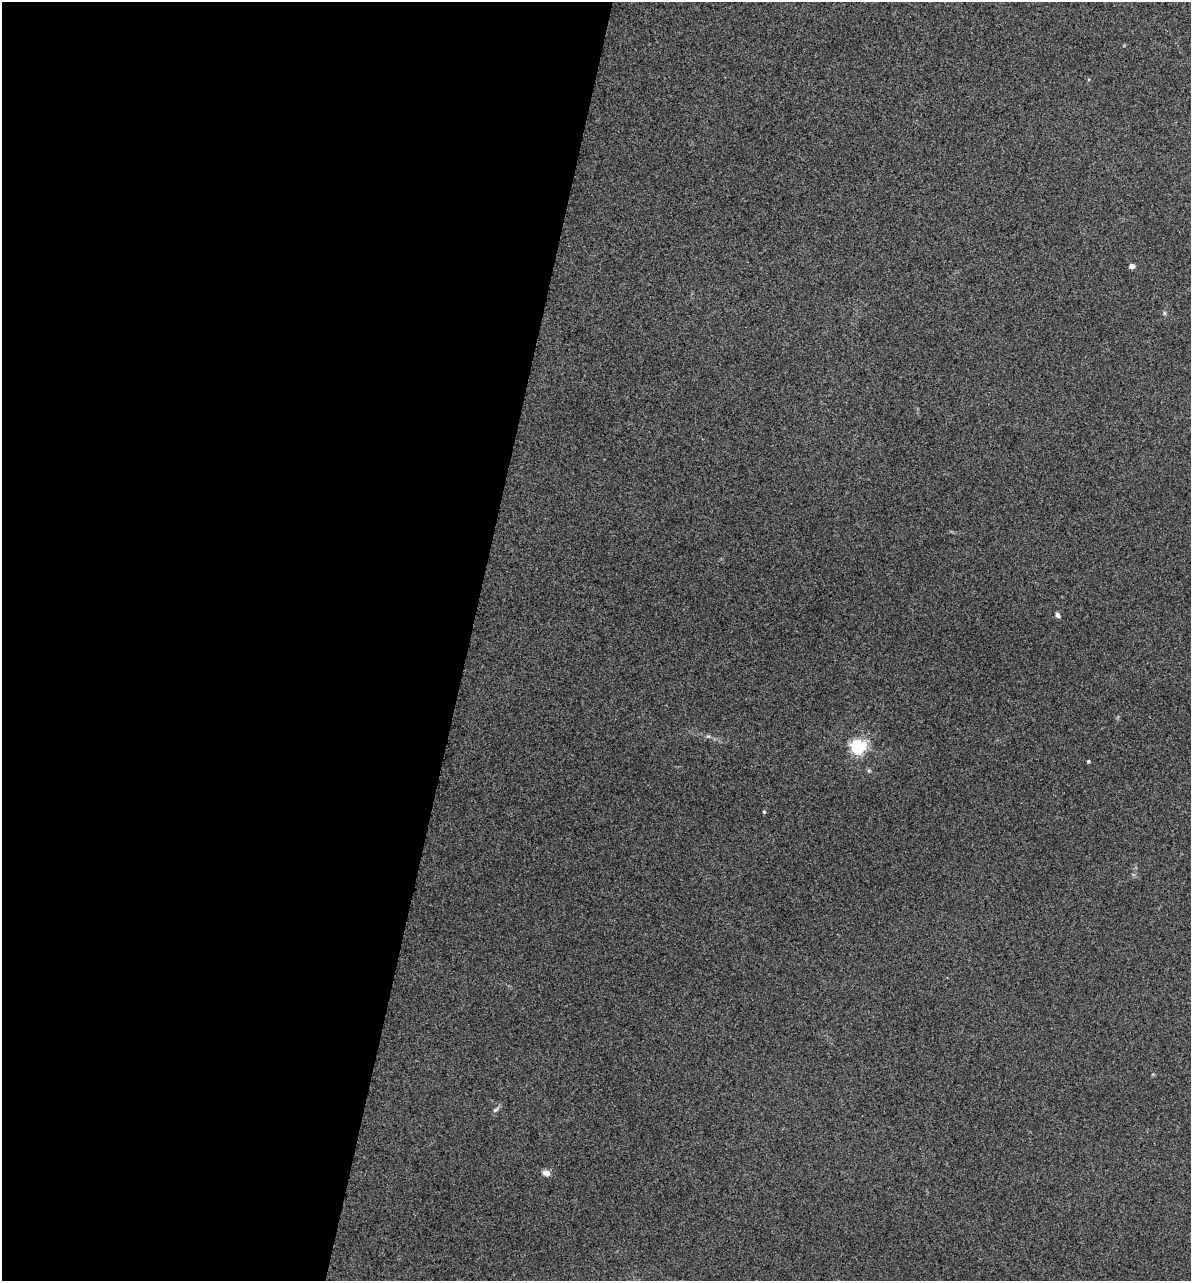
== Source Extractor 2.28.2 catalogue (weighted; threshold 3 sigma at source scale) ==
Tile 5 of 4 x 4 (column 1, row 2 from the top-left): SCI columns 243-1431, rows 2952-4230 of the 5355 x 5901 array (HDU 1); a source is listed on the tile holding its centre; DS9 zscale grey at full resolution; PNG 1193 x 1283 px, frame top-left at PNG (2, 2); no overlay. Shown black and unused: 39% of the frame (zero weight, under 3 of 5 exposures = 17% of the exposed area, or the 3 px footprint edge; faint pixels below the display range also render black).
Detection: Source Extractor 2.28.2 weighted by HDU 2 'WHT'; one run over the whole footprint, this tile lists its part. Background 0.171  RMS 0.0086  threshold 0.0389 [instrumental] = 3 sigma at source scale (4.5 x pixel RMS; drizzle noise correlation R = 1.50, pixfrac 1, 0.05/0.05 arcsec/px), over >= 5 px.
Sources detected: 8; all 8 listed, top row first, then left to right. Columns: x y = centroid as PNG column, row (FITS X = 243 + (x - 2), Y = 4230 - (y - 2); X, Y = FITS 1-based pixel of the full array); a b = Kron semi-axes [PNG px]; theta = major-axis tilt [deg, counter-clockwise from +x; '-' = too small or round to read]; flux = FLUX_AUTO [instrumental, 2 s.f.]
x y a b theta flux
1131 266 4 4 - 6.8
1164 313 6 4 -71 1.1
1058 615 6 4 -58 2.4
858 747 6 6 - 210
1088 761 3 3 - 1.1
764 812 4 4 - 1
495 1110 8 4 31 1.6
546 1173 9 7 -20 4.1